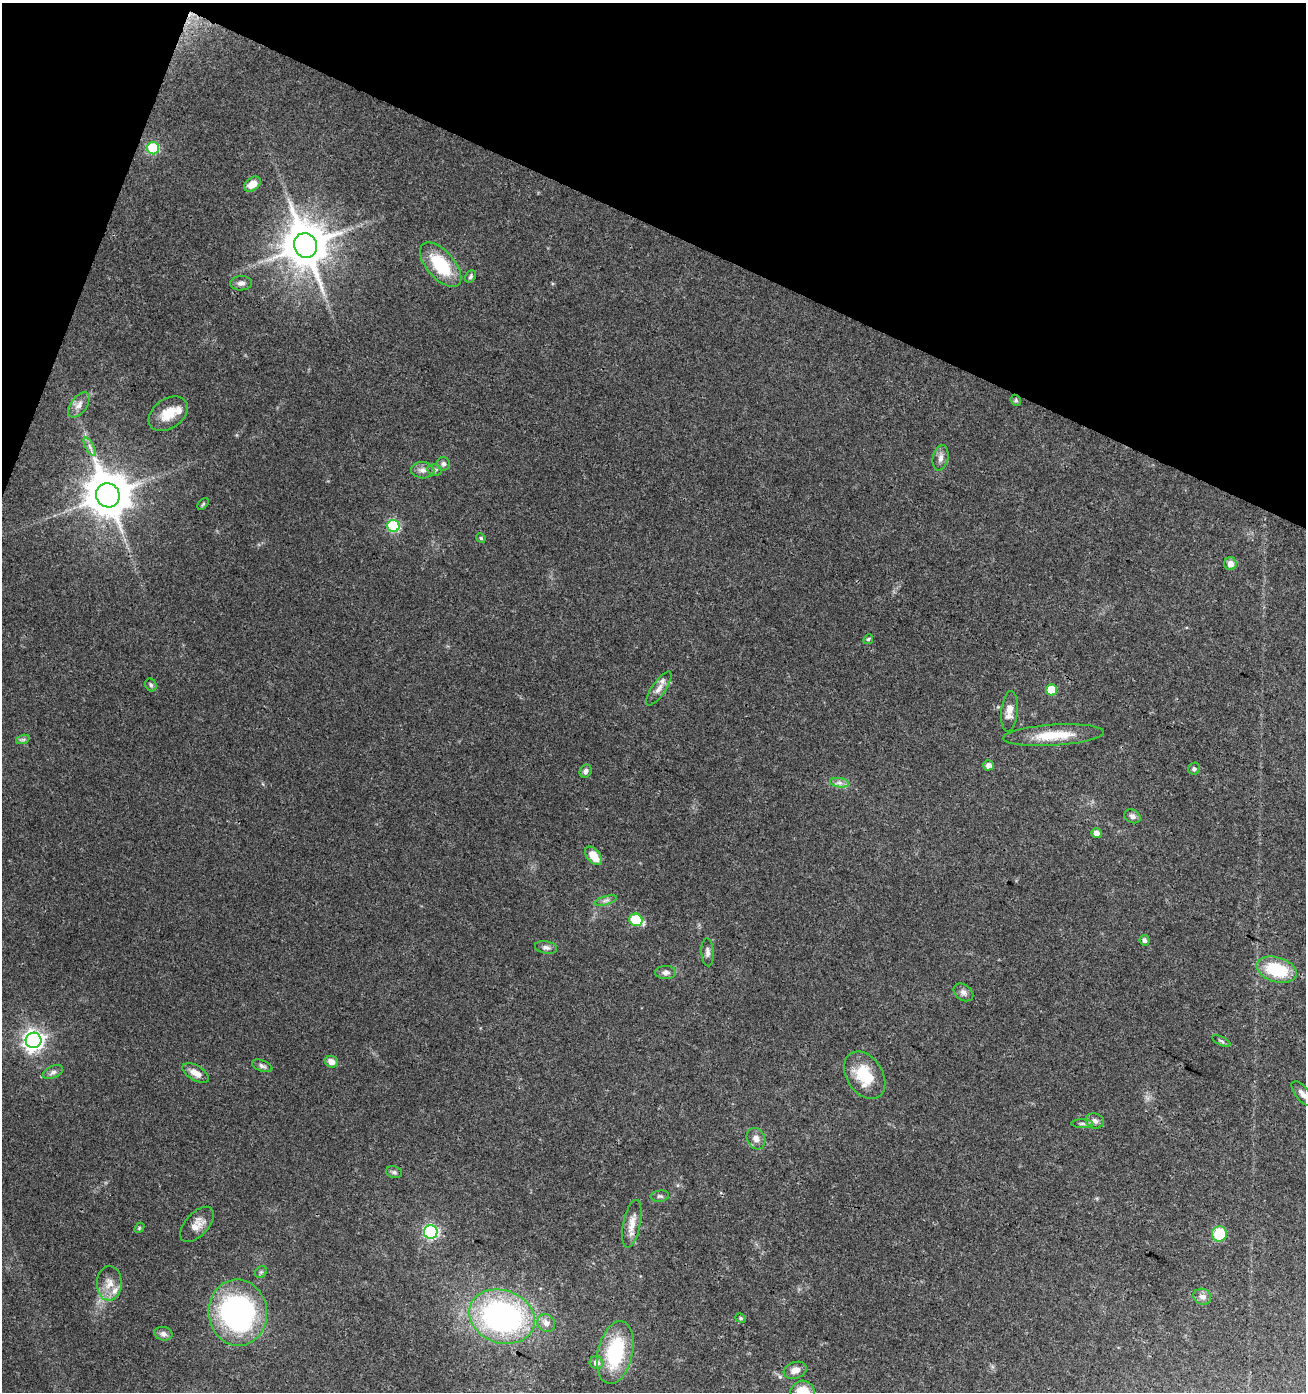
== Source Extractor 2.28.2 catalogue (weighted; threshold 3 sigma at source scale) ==
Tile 2 of 4 x 4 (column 2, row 1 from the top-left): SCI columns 1516-2819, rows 4184-5573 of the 5704 x 5573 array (HDU 1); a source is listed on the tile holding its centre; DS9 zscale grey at full resolution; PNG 1308 x 1394 px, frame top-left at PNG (2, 3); each listed source drawn as its Kron ellipse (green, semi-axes under 4 px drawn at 4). Shown black and unused: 19% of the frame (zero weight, under 3 of 4 exposures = <1% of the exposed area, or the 3 px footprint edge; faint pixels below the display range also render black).
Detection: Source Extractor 2.28.2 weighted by HDU 2 'WHT'; one run over the whole footprint, this tile lists its part. Background 0.0796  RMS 0.0052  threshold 0.0232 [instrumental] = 3 sigma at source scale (4.5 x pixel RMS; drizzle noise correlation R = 1.50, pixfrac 1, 0.0396/0.0396 arcsec/px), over >= 5 px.
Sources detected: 73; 2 inside a brighter listed object's ellipse — not listed separately; the other 71 listed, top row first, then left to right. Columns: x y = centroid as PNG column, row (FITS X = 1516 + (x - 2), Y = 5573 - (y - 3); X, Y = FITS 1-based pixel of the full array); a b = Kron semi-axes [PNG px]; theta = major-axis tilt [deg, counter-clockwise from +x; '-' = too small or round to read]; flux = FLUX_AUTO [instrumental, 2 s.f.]
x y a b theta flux
153 148 6 6 - 32
252 184 9 6 37 6.3
306 245 12 11 - 2000
441 265 27 13 -49 25
471 276 7 5 59 0.98
241 283 11 7 1 2.4
1016 400 6 5 - 0.84
79 405 14 8 53 3.3
168 414 22 14 35 10
90 447 10 4 -61 1.8
941 458 13 7 78 2.7
443 464 7 6 - 1.5
423 470 11 8 -3 2.7
435 470 7 5 -12 1.2
108 495 12 11 - 1900
203 504 7 4 45 0.68
393 526 6 6 - 45
481 538 5 4 - 0.68
1230 564 6 6 - 3.8
868 639 5 4 - 0.75
151 685 7 5 -63 0.96
659 688 20 7 55 3.8
1051 690 5 5 - 12
1009 711 20 8 84 4.8
1053 735 50 10 4 15
23 739 7 4 19 0.95
988 765 5 5 - 2.5
1194 769 6 6 - 1.1
586 771 7 5 59 1.7
839 783 9 4 -8 1.8
1132 816 8 6 -27 1.9
1097 833 5 5 - 3.1
593 856 11 6 -50 8
606 900 11 3 15 1.4
636 920 7 6 - 24
1144 940 5 5 - 1.5
546 947 11 6 -10 1.9
707 952 14 6 -87 2.1
1277 970 21 12 -16 26
666 972 10 6 -2 2
963 992 11 7 -36 2.2
33 1040 8 7 - 280
1221 1041 10 3 -25 0.89
331 1062 6 5 - 3.6
262 1066 11 5 -22 1.5
53 1072 10 6 24 1.8
196 1073 14 7 -30 4.8
865 1075 26 18 -57 19
1302 1094 15 6 -52 2.6
1095 1121 9 7 -16 2.2
1082 1124 11 4 0 1.4
756 1139 11 9 -63 3.2
394 1172 8 5 -15 1.2
660 1196 9 5 8 1.3
197 1224 21 11 48 5.7
632 1224 24 8 79 5.7
139 1228 6 4 48 0.66
431 1232 7 7 - 88
1219 1234 7 7 - 21
261 1272 6 5 - 0.89
109 1283 17 12 88 6
1202 1297 9 8 - 2.6
238 1313 33 29 -85 110
502 1317 34 26 -19 140
741 1318 5 4 - 0.76
546 1323 9 8 - 3.1
163 1334 9 6 -12 2
615 1352 32 17 77 35
596 1363 7 6 - 2.8
795 1370 12 8 18 3.8
803 1392 12 11 - 12
Isophote crosses this tile's border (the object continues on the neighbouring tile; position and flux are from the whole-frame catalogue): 1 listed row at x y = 803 1392